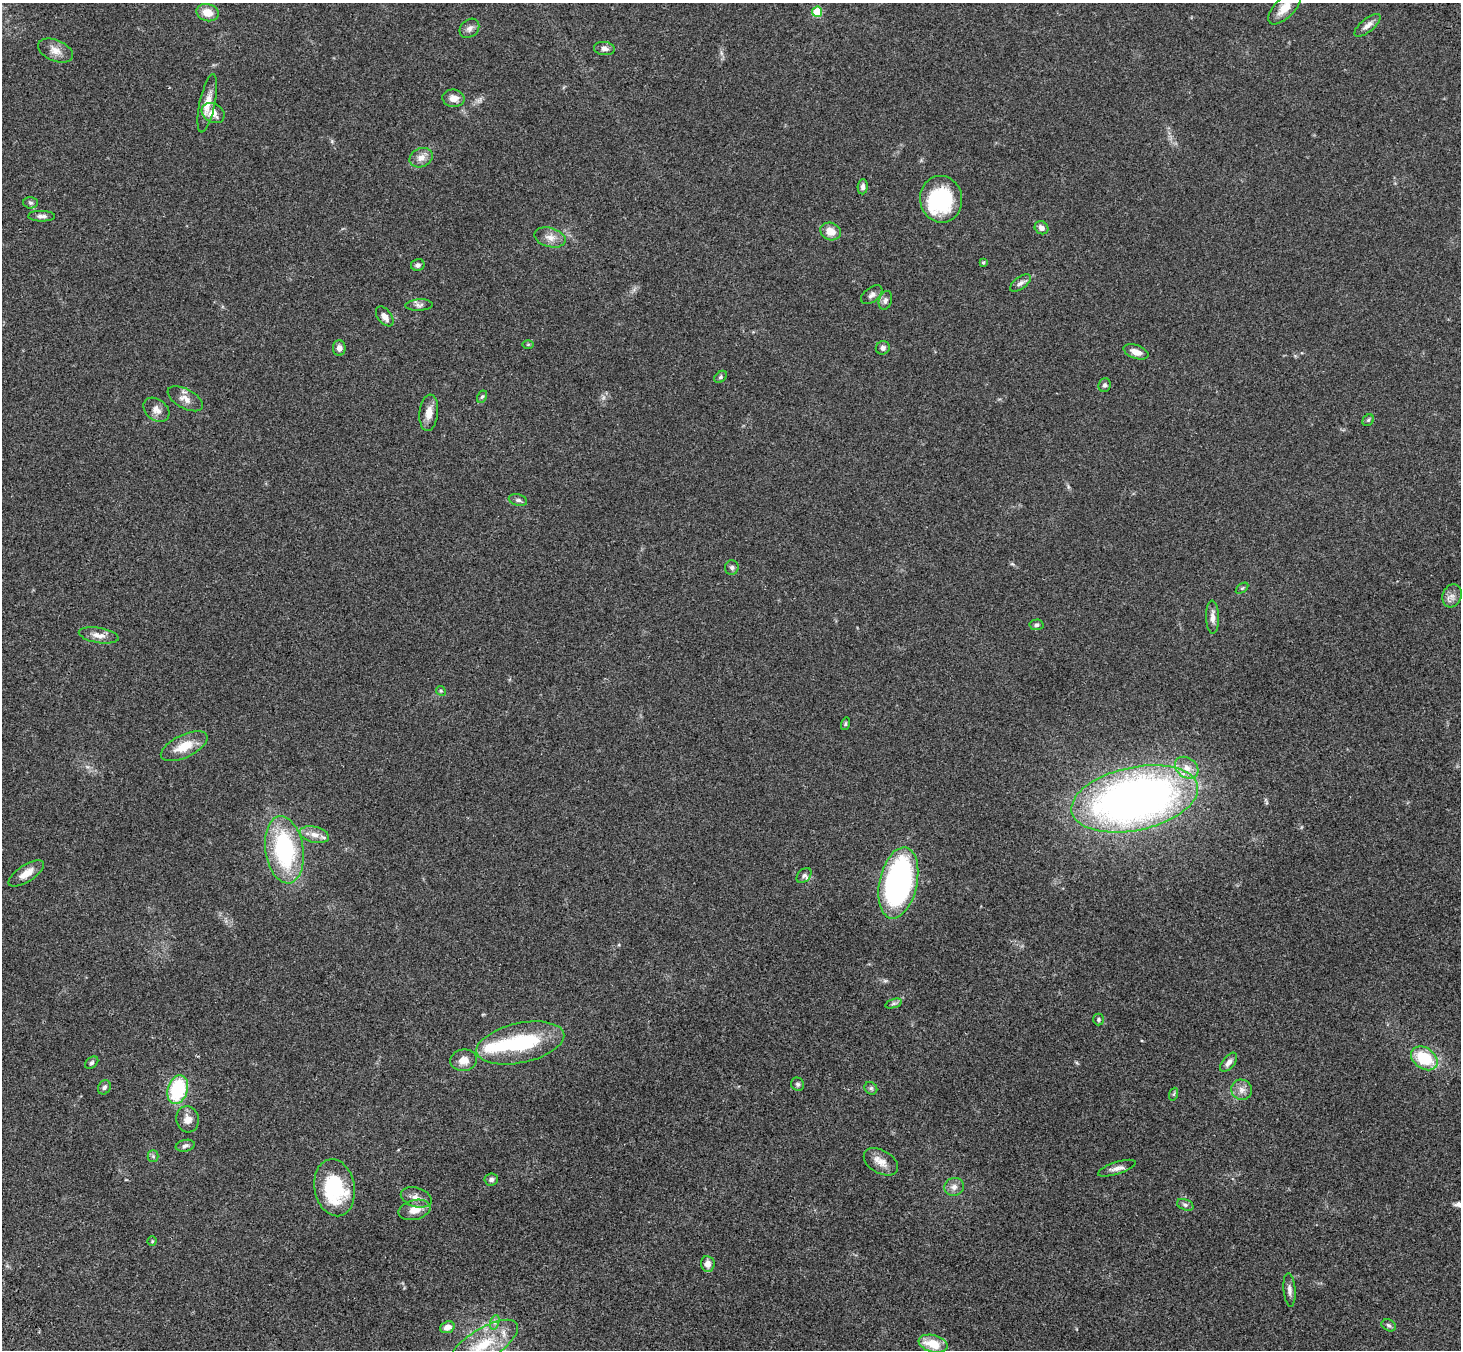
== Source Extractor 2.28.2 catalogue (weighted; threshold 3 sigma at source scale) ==
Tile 7 of 4 x 4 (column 3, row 2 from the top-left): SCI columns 3024-4482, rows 3066-4413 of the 6043 x 5998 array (HDU 1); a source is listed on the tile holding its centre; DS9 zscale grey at full resolution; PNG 1463 x 1352 px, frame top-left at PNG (2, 3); each listed source drawn as its Kron ellipse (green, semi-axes under 4 px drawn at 4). Shown black and unused: <1% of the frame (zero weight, under 3 of 4 exposures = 6% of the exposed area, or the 3 px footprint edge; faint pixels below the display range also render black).
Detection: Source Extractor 2.28.2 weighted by HDU 2 'WHT'; one run over the whole footprint, this tile lists its part. Background 0.0413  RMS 0.005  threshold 0.0225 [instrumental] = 3 sigma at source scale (4.5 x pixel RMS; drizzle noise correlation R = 1.50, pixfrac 1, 0.05/0.05 arcsec/px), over >= 5 px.
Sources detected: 88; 1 inside a brighter object's white glare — neither listed nor drawn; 2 inside a brighter listed object's ellipse — not listed separately; the other 85 listed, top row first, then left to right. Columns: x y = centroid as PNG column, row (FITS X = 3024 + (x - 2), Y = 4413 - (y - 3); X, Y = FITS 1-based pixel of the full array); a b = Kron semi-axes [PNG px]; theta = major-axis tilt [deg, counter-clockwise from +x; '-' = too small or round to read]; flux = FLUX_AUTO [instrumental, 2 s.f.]
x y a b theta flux
1285 8 21 10 45 6.8
817 12 5 5 - 22
208 13 11 8 -15 6.1
1368 25 16 6 39 2.6
469 28 11 8 43 2.1
604 49 10 6 -8 1.9
55 51 18 10 -22 4.4
453 98 11 9 -8 3.9
207 103 29 8 78 6.5
213 113 12 9 -32 5.1
421 158 12 9 26 3.9
863 187 7 5 85 1.7
941 199 23 21 -80 36
30 203 7 5 -2 1
42 216 13 5 -1 1.8
1041 228 7 6 - 2.3
831 231 10 8 -20 5.5
550 237 16 9 -15 3.9
983 262 4 3 - 0.7
418 265 7 6 - 1.4
1020 283 12 6 36 1.8
872 295 12 7 38 2
885 300 9 6 71 1.8
419 305 13 5 3 1.6
385 316 11 7 -52 3
528 344 5 3 - 0.49
339 348 8 6 -90 2.3
883 348 7 6 - 1.6
1136 352 13 6 -20 4
721 377 7 5 43 0.87
1104 385 7 6 - 1.3
482 397 6 4 61 0.73
185 399 19 9 -28 3.9
156 410 14 10 -39 3.4
429 413 18 9 84 4.7
1368 420 6 5 - 0.88
518 500 9 5 -14 1.2
732 567 7 7 - 1.2
1242 588 7 4 36 0.65
1452 596 12 9 72 2.7
1213 617 17 6 -88 3
1036 625 7 5 2 1.2
99 635 20 7 -9 3.9
441 691 5 4 - 0.58
845 724 6 4 74 0.69
184 746 25 11 26 9.6
1187 768 13 9 -38 4.7
1135 799 64 31 12 330
314 835 15 8 -14 4
284 850 34 19 -81 52
26 873 20 8 33 5.7
804 875 9 6 47 1.4
898 883 36 19 77 120
893 1003 8 4 18 0.96
1098 1019 6 5 - 0.91
520 1043 45 20 12 38
1424 1058 14 10 -35 21
464 1060 13 11 8 4.6
1229 1062 11 6 51 2.3
92 1063 7 5 39 0.92
798 1084 7 6 - 1.1
104 1087 7 6 - 1.2
871 1088 7 5 -44 1.1
178 1089 15 10 73 31
1242 1090 10 10 - 3.1
1174 1094 6 4 70 0.69
187 1119 13 11 -76 4
185 1146 9 5 12 1.4
153 1156 5 5 - 0.85
881 1162 19 11 -30 4.9
1117 1168 20 6 18 2.8
491 1180 7 6 - 1.4
954 1187 10 9 - 2.7
335 1188 29 20 -80 35
416 1197 16 9 -17 3.6
1185 1205 8 5 -21 1.3
415 1210 16 9 14 5.4
152 1241 4 4 - 0.49
708 1264 8 6 -84 3.4
1289 1290 17 6 -85 2.2
495 1322 7 4 71 1.3
1389 1325 7 5 -28 1.1
447 1327 7 5 18 3.1
933 1344 15 8 -15 11
483 1345 40 15 32 20
Isophote crosses this tile's border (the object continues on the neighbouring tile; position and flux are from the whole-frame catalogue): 2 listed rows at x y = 1285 8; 483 1345